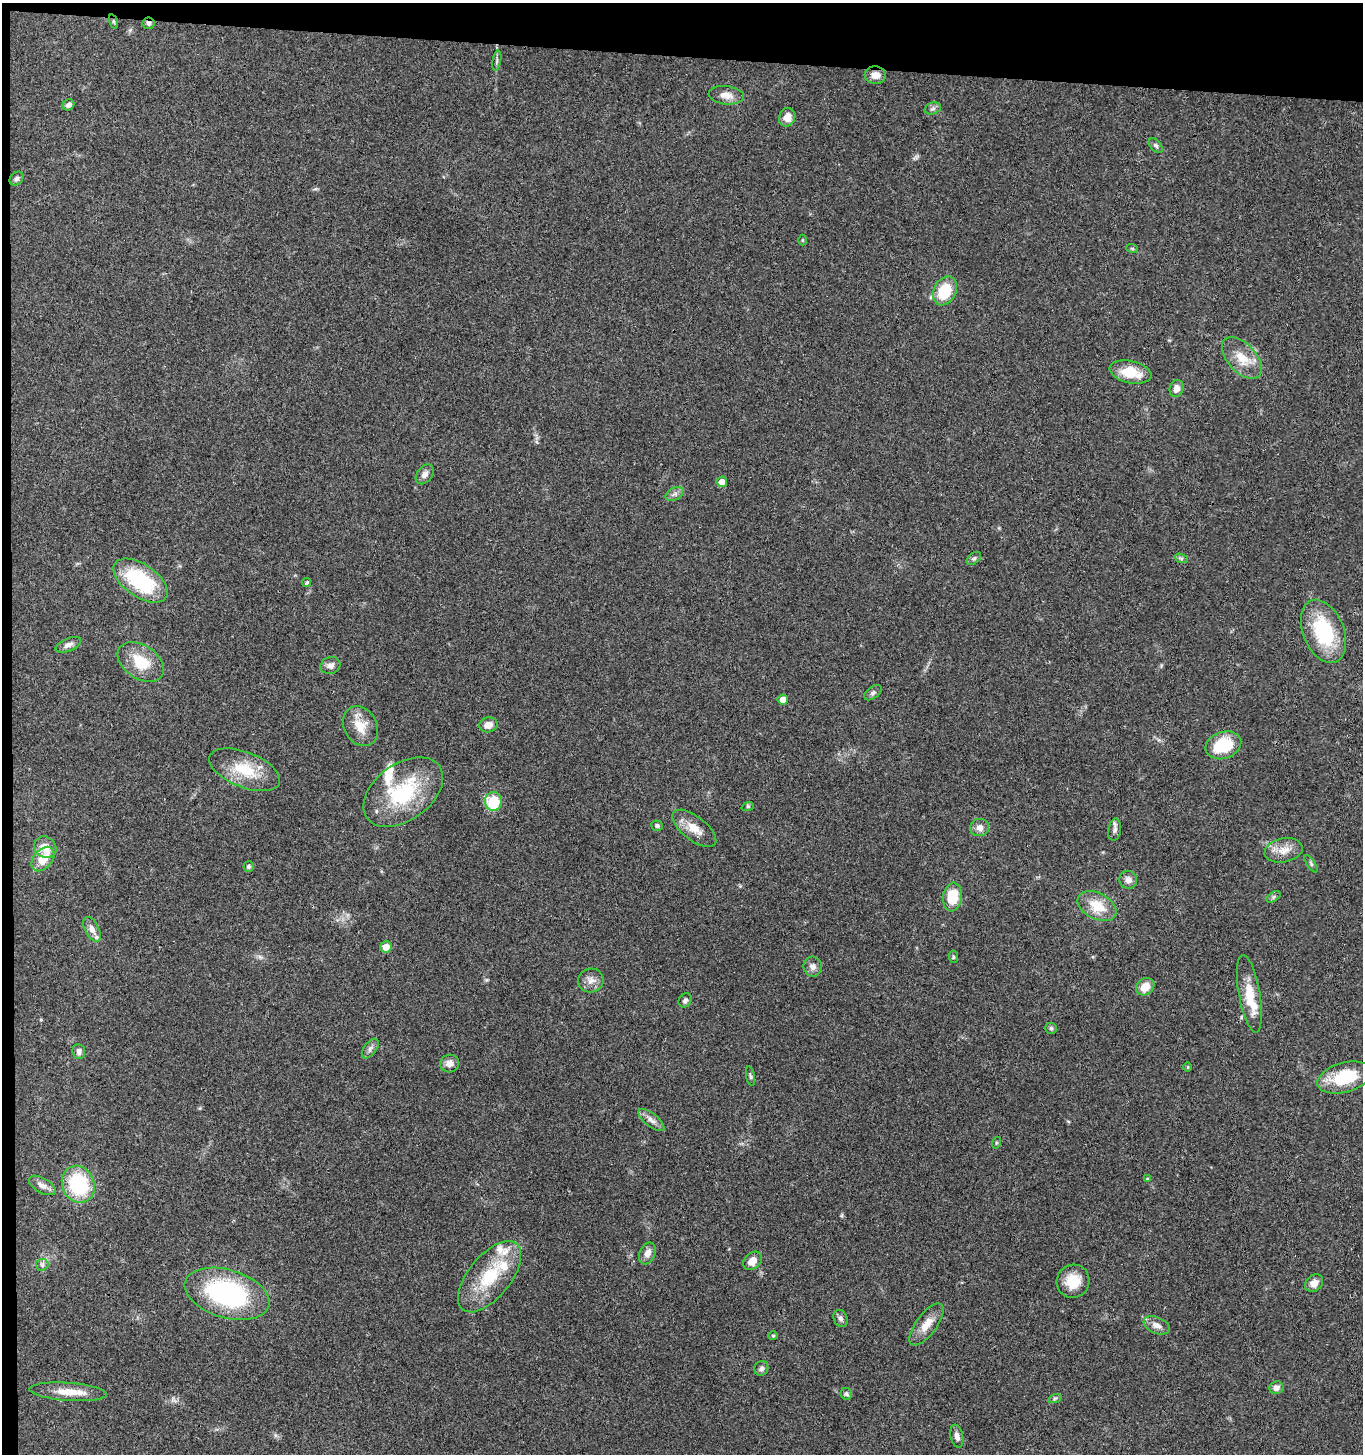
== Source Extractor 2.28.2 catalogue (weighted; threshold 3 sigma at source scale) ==
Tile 1 of 3 x 3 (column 1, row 1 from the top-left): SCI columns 205-1565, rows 2911-4362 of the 4444 x 4370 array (HDU 1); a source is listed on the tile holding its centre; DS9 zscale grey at full resolution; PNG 1365 x 1456 px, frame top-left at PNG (2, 3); each listed source drawn as its Kron ellipse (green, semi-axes under 4 px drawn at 4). Shown black and unused: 4% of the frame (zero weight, under 3 of 4 exposures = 6% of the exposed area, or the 3 px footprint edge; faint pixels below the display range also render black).
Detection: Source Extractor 2.28.2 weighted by HDU 2 'WHT'; one run over the whole footprint, this tile lists its part. Background 0.0688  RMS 0.0053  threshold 0.0241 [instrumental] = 3 sigma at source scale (4.5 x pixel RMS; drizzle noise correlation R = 1.50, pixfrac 1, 0.05/0.05 arcsec/px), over >= 5 px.
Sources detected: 90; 4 inside a brighter listed object's ellipse — not listed separately; the other 86 listed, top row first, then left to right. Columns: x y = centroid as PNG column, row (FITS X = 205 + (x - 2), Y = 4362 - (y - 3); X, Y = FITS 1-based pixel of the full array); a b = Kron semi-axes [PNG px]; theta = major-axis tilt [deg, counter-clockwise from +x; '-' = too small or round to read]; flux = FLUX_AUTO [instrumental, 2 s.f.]
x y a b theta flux
113 21 7 3 -71 0.66
148 23 6 6 - 1.2
497 61 10 3 80 1.1
875 75 10 8 -5 4.4
726 95 18 9 -6 4.9
68 105 6 5 - 2
933 108 8 5 17 1.4
787 117 9 8 - 4.8
1156 146 8 5 -48 1.2
17 179 8 6 45 1.2
802 240 5 3 - 0.52
1132 248 6 4 -19 0.65
945 291 15 11 63 19
1242 358 25 14 -47 10
1130 372 21 11 -12 13
1176 388 9 7 76 3.4
425 474 11 7 53 2.7
722 482 5 5 - 4.2
675 494 9 6 27 1.9
974 558 8 5 39 1.2
1181 558 7 4 -19 1
141 581 31 16 -34 43
307 582 5 4 - 0.83
1324 631 33 20 -68 37
68 645 13 6 23 2.5
141 662 25 16 -34 16
330 665 10 8 16 2.5
873 693 10 6 37 1.4
783 699 5 5 - 4.6
488 725 9 7 13 4.5
360 726 21 16 -61 9.5
1223 745 18 13 19 20
245 770 37 17 -21 20
403 792 45 28 36 42
493 801 9 8 - 21
748 806 6 4 18 0.68
657 826 6 5 - 1.2
980 827 9 8 - 3.5
694 828 26 12 -38 7.7
1115 830 11 6 82 1.9
45 847 12 10 -36 7.2
1284 850 19 12 12 6.7
43 859 14 9 50 8.9
1311 864 10 4 -57 0.97
249 866 5 5 - 1.2
1128 880 9 8 - 3.3
952 897 14 9 83 14
1273 897 8 4 32 1
1097 906 21 13 -27 12
92 929 13 7 -62 3.4
386 947 6 5 - 4.9
953 957 6 4 -84 0.76
813 967 10 9 - 2.8
591 980 13 12 - 4
1145 987 10 8 37 6.6
1249 994 39 10 -80 15
685 1000 7 6 - 1.4
1051 1028 6 5 - 0.89
370 1048 11 6 52 1.9
79 1051 7 6 - 2.2
450 1063 9 9 - 3.3
1188 1067 5 3 - 0.48
750 1076 10 4 -79 0.94
1344 1077 28 14 16 24
651 1120 16 6 -38 3
996 1143 6 3 73 0.58
1147 1179 4 4 - 0.45
78 1184 19 16 -66 39
42 1185 15 7 -30 3.3
647 1253 11 7 68 3.9
752 1261 10 8 44 5.6
42 1265 6 6 - 1.1
490 1277 43 21 51 30
1073 1281 17 16 - 11
1314 1283 10 7 41 3.9
227 1294 44 24 -17 79
840 1318 9 6 -67 1.9
926 1324 25 10 53 7.3
1157 1325 13 8 -23 3.7
773 1336 5 4 - 0.63
761 1368 7 7 - 1.6
1276 1388 7 6 - 2.5
68 1392 38 9 -4 10
846 1394 6 5 - 1.1
1055 1398 7 4 19 0.83
957 1436 12 6 -78 2.8
Overlapping masked pixels (flux is a lower limit): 1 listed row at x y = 148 23